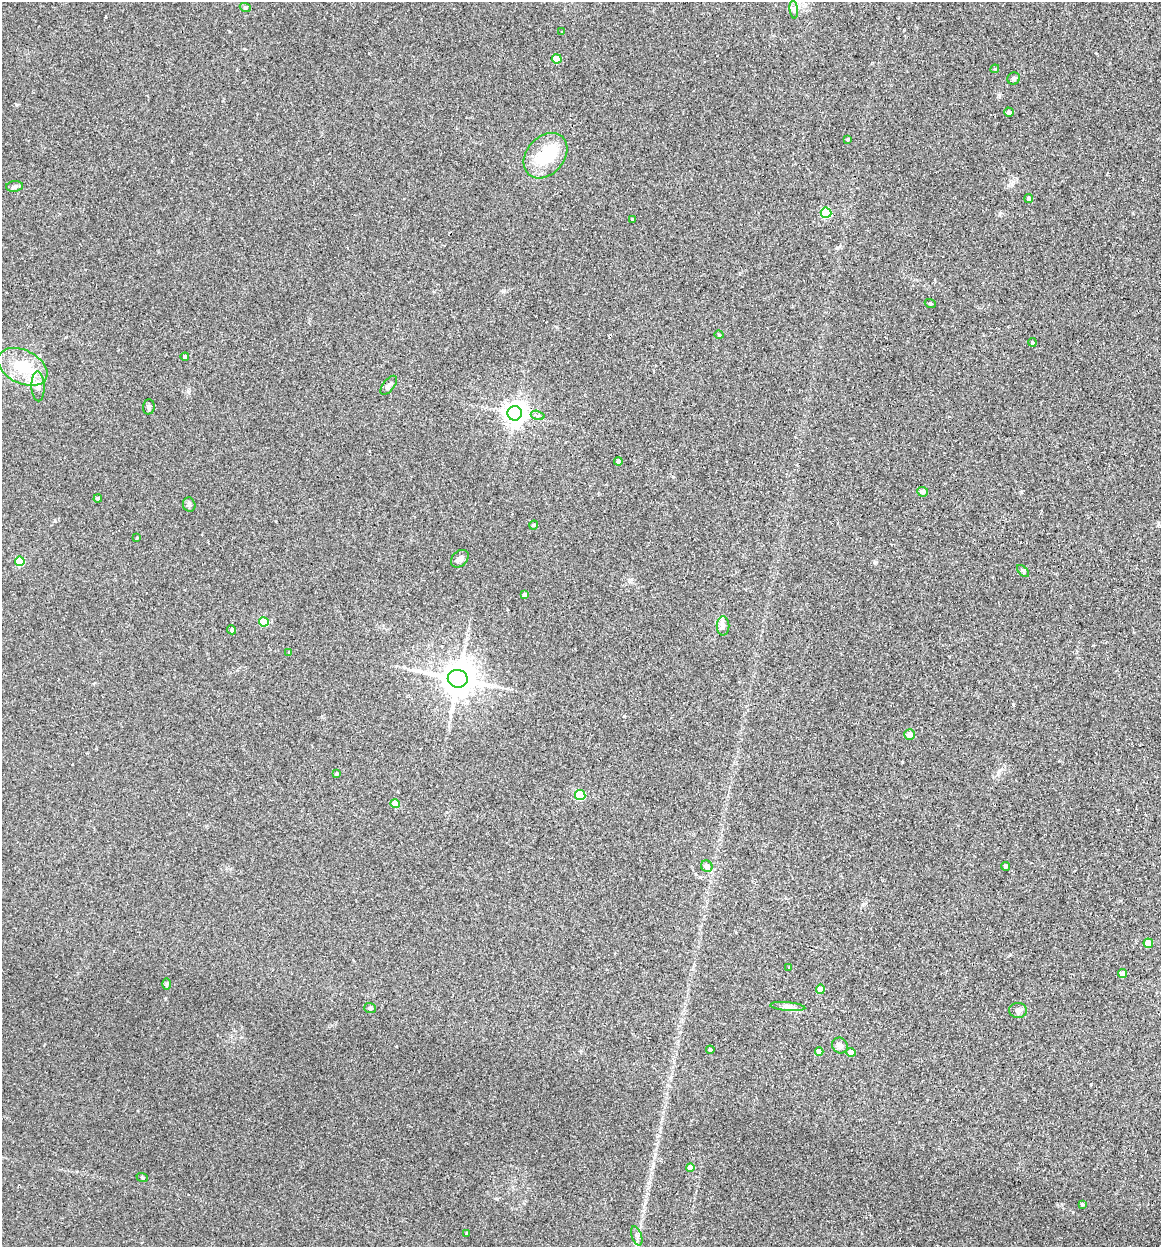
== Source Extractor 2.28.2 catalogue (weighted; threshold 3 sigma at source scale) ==
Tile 6 of 4 x 4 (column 2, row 2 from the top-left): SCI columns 1339-2497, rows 2504-3748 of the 5112 x 5007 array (HDU 1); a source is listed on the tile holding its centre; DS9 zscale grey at full resolution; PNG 1163 x 1249 px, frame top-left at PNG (2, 2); each listed source drawn as its Kron ellipse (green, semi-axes under 4 px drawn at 4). Shown black and unused: <1% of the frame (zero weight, under 2 of 3 exposures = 3% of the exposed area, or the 3 px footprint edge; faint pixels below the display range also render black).
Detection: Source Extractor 2.28.2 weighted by HDU 2 'WHT'; one run over the whole footprint, this tile lists its part. Background 0.0477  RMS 0.0086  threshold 0.0386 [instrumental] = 3 sigma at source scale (4.5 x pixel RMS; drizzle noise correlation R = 1.50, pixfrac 1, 0.05/0.05 arcsec/px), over >= 5 px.
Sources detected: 63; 1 inside a brighter object's white glare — neither listed nor drawn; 1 inside a brighter listed object's ellipse — not listed separately; the other 61 listed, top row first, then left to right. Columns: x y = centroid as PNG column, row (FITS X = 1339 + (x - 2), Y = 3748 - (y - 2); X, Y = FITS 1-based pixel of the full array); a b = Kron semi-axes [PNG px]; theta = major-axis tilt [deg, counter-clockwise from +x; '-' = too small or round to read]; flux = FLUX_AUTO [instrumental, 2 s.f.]
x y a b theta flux
245 7 6 3 -19 1.1
794 9 9 3 -85 1.7
562 32 3 3 - 0.85
557 59 5 4 - 22
995 69 4 4 - 0.85
1014 79 6 6 - 1.8
1009 112 4 4 - 2.4
847 139 3 3 - 1
545 156 25 18 48 32
15 186 8 5 7 2.1
1029 198 4 4 - 2.9
826 213 5 5 - 62
632 219 3 3 - 0.97
930 303 5 3 - 0.81
719 335 5 3 - 0.6
1032 342 4 3 - 0.83
185 357 4 4 - 3
23 367 26 16 -26 27
389 385 11 5 51 2.7
38 386 15 6 -88 4.9
149 407 7 6 - 2
515 413 7 7 - 680
538 415 7 4 -16 4.7
618 462 4 4 - 4.3
923 492 5 5 - 2.9
98 499 4 4 - 2.5
189 505 7 6 - 2
534 525 5 3 - 1
137 538 4 2 - 0.64
460 559 10 7 43 3.2
20 561 5 4 - 32
1023 571 7 4 -45 1.4
524 595 4 4 - 3.1
264 622 5 4 - 29
723 626 9 6 90 2.7
232 630 5 4 - 1.3
289 652 3 3 - 0.88
458 679 10 9 - 1900
909 734 5 5 - 5.6
337 774 4 3 - 1.1
580 795 5 5 - 41
395 804 4 4 - 11
707 866 6 5 - 3.3
1006 866 4 4 - 1.8
1148 943 5 4 - 12
789 968 3 3 - 0.64
1123 973 4 4 - 4.7
167 984 6 4 89 1.1
820 989 4 4 - 11
788 1006 18 4 -6 3.8
370 1008 6 5 - 1.5
1018 1010 9 7 -4 2.3
840 1046 8 7 - 3.1
710 1050 4 3 - 6.9
819 1052 4 4 - 6.1
851 1052 4 4 - 8.7
690 1167 4 4 - 8.5
142 1177 6 3 -19 0.79
1082 1204 3 3 - 1.6
467 1234 3 3 - 0.76
637 1236 10 5 -71 2.3
Unlisted compact peaks at least as high as the median listed source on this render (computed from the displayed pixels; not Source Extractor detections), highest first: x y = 1013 704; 16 105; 876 562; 624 716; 1021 492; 999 95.